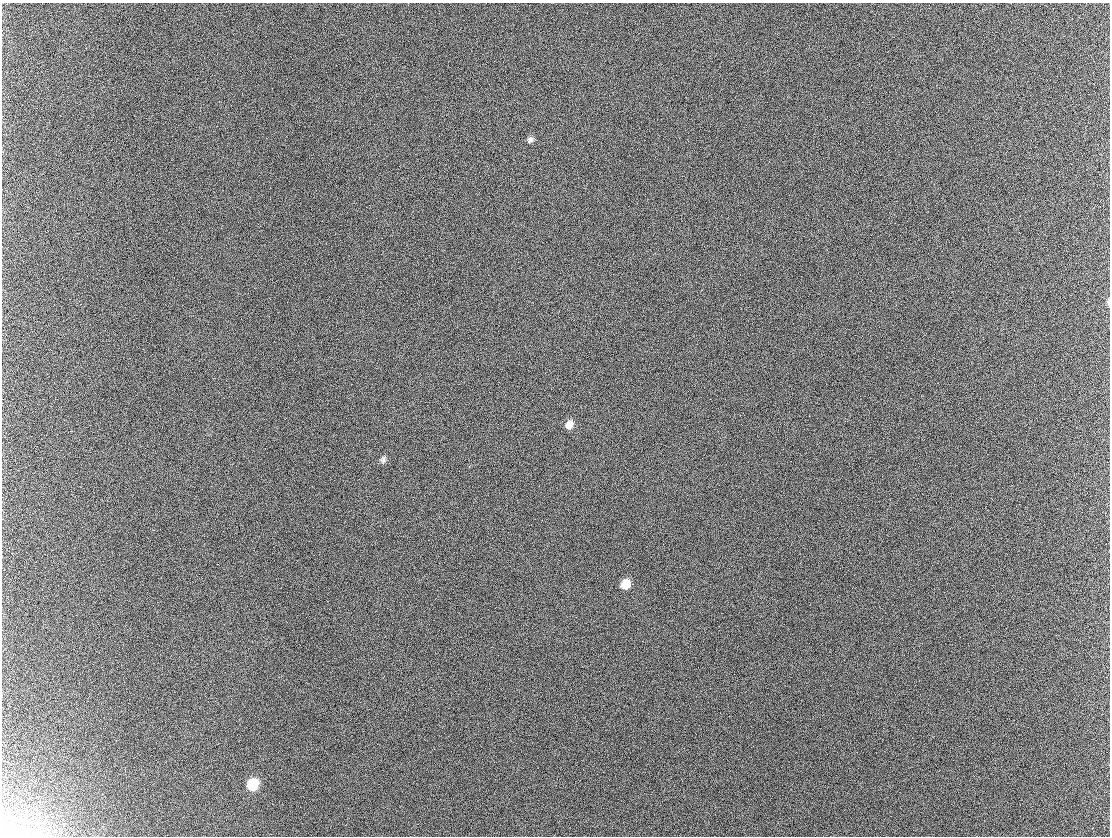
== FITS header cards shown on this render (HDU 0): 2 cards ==
NAXIS1  =                 1108 / Axis length
NAXIS2  =                  834 / Axis length

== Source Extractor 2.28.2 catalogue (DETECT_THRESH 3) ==
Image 1108 x 834 px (HDU 0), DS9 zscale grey, 1 PNG px = 1 image px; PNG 1112 x 838 px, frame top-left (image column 1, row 834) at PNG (2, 3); no overlay
Background 326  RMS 42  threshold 127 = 3 sigma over >= 5 px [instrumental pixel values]
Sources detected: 8; all 8 listed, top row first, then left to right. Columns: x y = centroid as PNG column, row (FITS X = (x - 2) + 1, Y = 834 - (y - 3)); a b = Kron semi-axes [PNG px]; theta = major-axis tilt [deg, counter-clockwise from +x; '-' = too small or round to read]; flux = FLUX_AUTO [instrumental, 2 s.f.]
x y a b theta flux
530 140 8 7 - 9600
1108 302 9 4 -86 6400
569 425 10 8 52 20000
383 460 9 7 79 8700
625 584 9 8 - 38000
319 688 2 2 - 1500
253 784 11 9 58 78000
6 834 36 15 -8 49000
At the frame edge (FLAGS 8, measured only in part): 2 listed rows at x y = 1108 302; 6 834